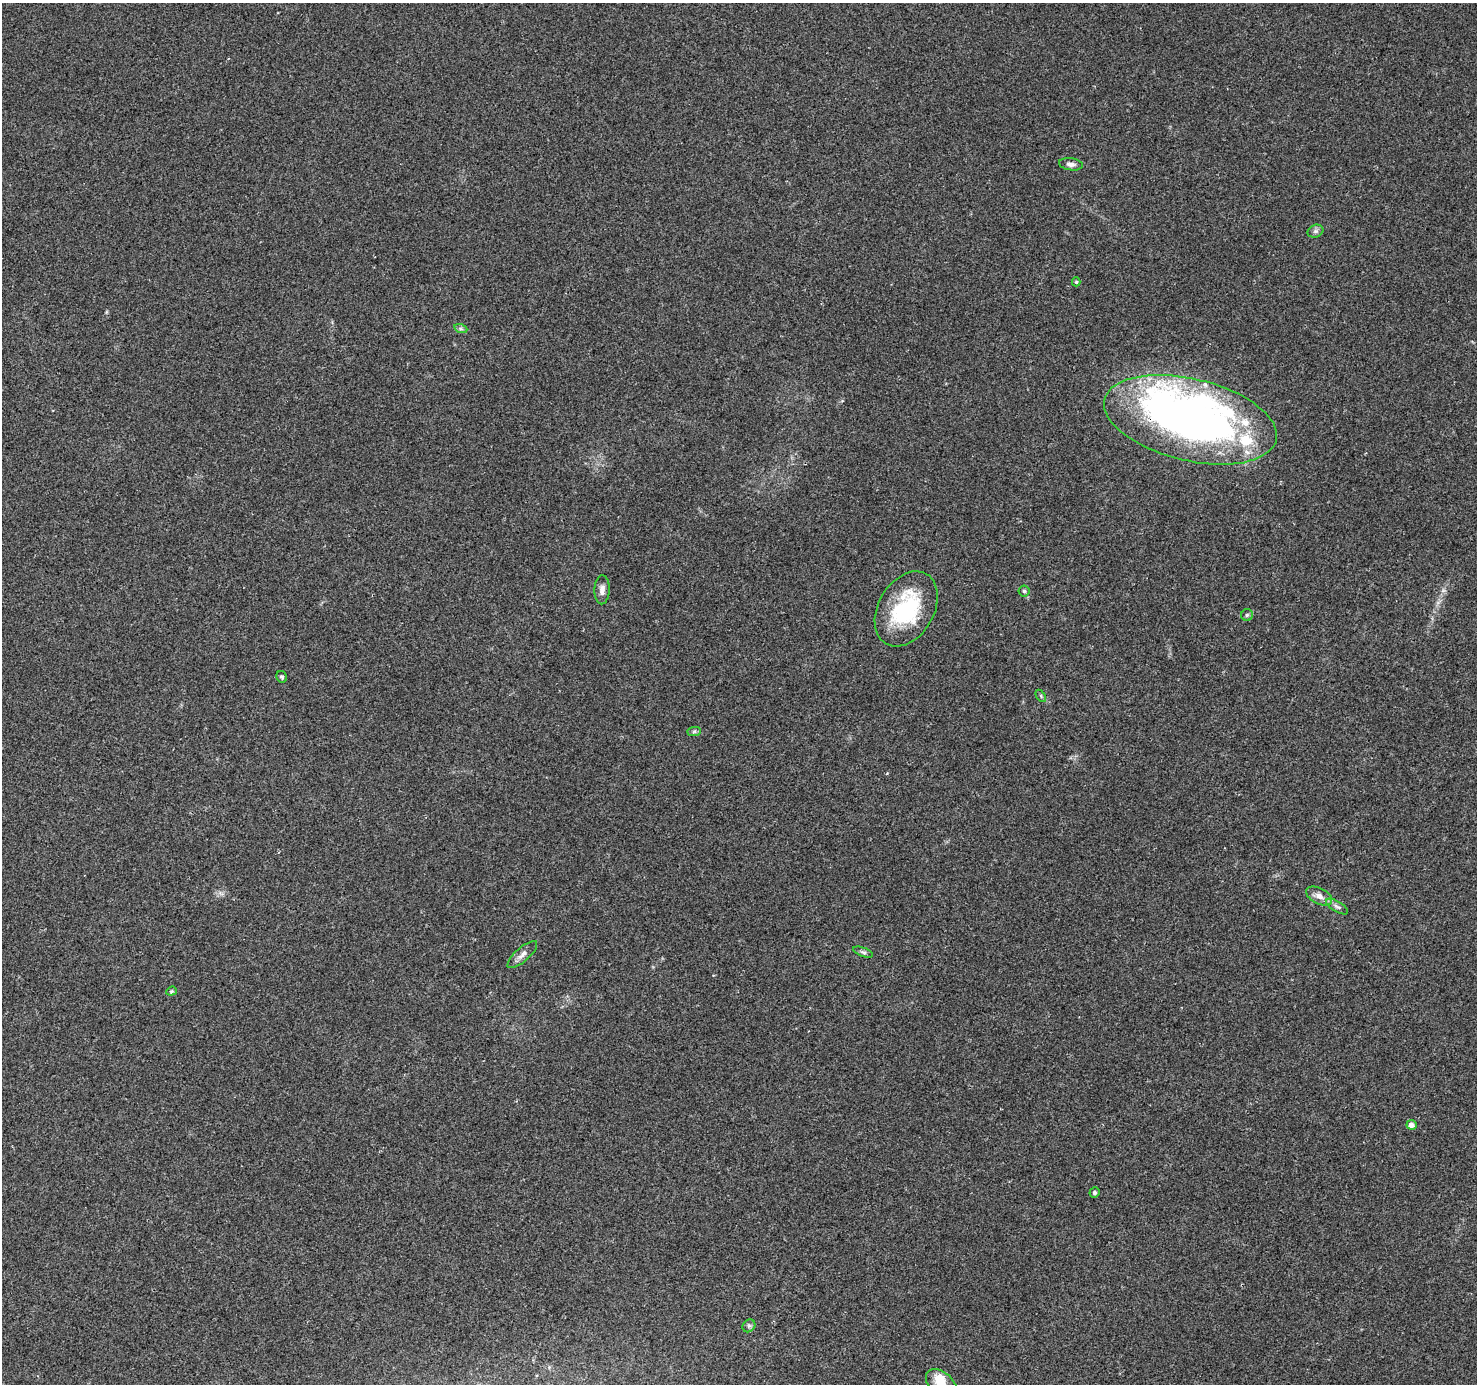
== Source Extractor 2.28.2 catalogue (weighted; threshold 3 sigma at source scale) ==
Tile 7 of 4 x 4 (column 3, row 2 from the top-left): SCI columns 2957-4431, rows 3018-4399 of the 5905 x 5969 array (HDU 1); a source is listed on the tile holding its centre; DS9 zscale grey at full resolution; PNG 1479 x 1386 px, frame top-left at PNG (2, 3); each listed source drawn as its Kron ellipse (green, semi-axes under 4 px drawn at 4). Shown black and unused: <1% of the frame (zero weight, under 2 of 3 exposures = <1% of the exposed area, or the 3 px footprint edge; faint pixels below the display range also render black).
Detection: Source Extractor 2.28.2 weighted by HDU 2 'WHT'; one run over the whole footprint, this tile lists its part. Background 0.047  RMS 0.0058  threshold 0.0262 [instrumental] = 3 sigma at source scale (4.5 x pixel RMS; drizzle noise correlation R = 1.50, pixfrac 1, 0.0396/0.0396 arcsec/px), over >= 5 px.
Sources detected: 29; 4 inside a brighter object's white glare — neither listed nor drawn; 4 inside a brighter listed object's ellipse — not listed separately; the other 21 listed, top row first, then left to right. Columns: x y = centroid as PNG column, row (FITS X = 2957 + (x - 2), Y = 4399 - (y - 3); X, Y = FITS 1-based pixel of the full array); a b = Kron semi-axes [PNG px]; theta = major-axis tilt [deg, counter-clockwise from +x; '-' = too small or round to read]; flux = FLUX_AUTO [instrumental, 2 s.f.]
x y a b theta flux
1071 164 12 6 -8 2.6
1315 231 8 6 20 1.7
1076 282 4 4 - 0.79
461 329 7 4 -18 1.1
1190 420 88 41 -13 310
602 590 14 7 88 3.6
1024 591 5 5 - 1.1
906 609 40 27 59 51
1247 615 6 6 - 1.2
282 677 6 5 - 1
1041 696 7 4 -54 0.84
694 732 7 4 1 1
1319 896 14 8 -27 4.1
1337 907 12 5 -31 2.1
863 952 10 4 -20 1.3
522 954 19 6 42 3.5
171 991 5 4 - 0.77
1411 1125 5 4 - 3.4
1094 1192 5 5 - 1.2
749 1326 7 5 44 1.4
942 1384 18 11 -42 9.4
Overlapping masked pixels (flux is a lower limit): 1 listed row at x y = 1190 420
Isophote crosses this tile's border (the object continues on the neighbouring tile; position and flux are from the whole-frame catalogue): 1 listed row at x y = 942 1384